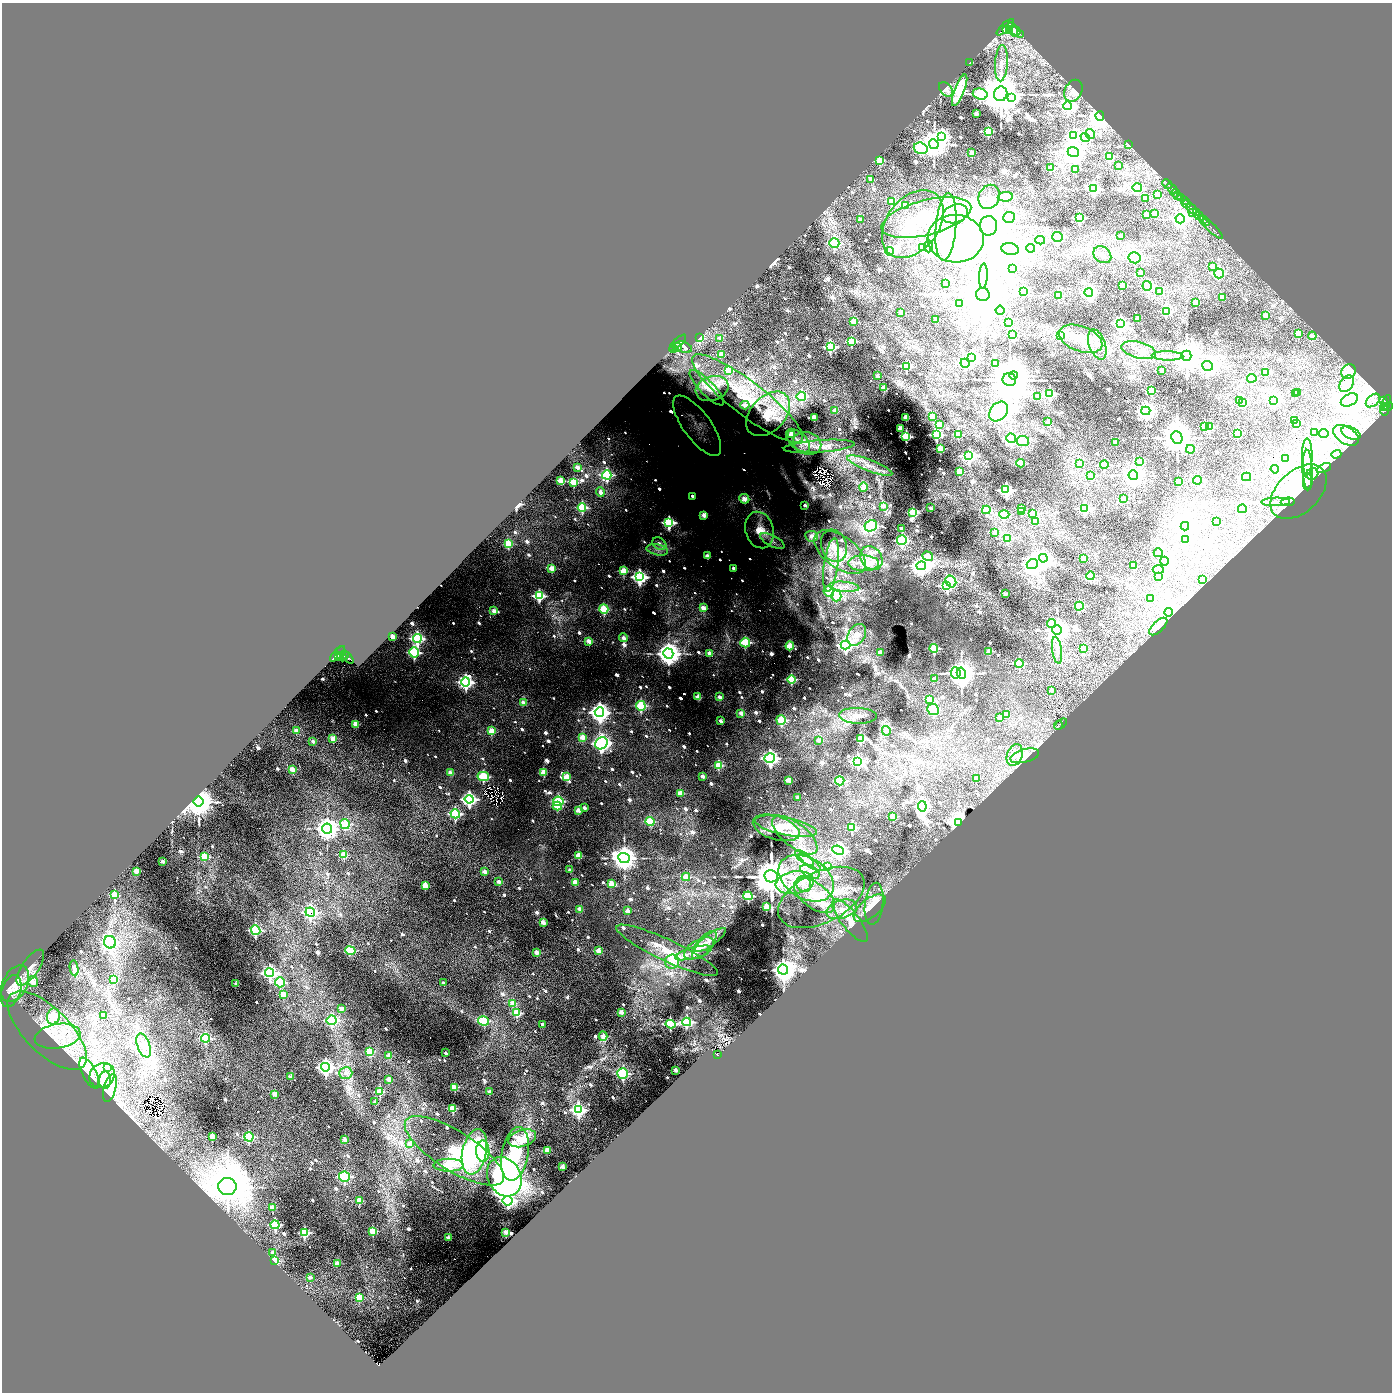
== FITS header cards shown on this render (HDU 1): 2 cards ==
NAXIS1  =                 2780
NAXIS2  =                 2780

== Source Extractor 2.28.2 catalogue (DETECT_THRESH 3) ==
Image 2780 x 2780 px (HDU 1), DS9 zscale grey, zoomed out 1/2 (1 PNG px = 2 x 2 image px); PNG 1394 x 1394 px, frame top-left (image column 1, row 2779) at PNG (2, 3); each listed source drawn as its Kron ellipse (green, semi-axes under 4 px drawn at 4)
Background 1.73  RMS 0.12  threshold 0.356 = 3 sigma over >= 5 px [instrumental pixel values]
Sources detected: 1432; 81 cannot appear on this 1/2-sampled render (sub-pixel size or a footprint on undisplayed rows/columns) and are neither listed nor drawn; of the other 1351, the 500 brightest by FLUX_AUTO listed and drawn (851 fainter detections omitted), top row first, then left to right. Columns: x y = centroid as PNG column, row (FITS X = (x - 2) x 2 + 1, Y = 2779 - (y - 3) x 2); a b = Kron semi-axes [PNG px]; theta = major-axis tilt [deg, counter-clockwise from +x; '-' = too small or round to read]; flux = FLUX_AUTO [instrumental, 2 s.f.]
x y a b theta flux
1005 27 11 3 43 7200
1006 29 4 4 - 3500
1013 29 8 4 -67 6600
1010 30 4 3 - 3000
1016 31 5 2 - 3100
1020 34 2 1 - 210
970 63 2 2 - 310
1001 63 18 6 86 270
946 89 8 5 -48 200
960 90 17 5 69 3700
1073 91 11 8 63 150
980 94 7 5 -16 3500
1001 94 7 6 - 100000
1011 98 4 3 - 6800
1068 106 4 4 - 12000
976 114 3 2 - 240
1100 116 5 4 - 27000
988 131 4 4 - 1100
1090 134 5 4 - 980
1074 136 4 4 - 8400
942 137 4 3 - 7300
1085 137 5 4 - 1600
934 144 5 4 - 39000
1129 145 3 2 - 140
921 148 7 5 -18 3200
1073 152 5 5 - 33000
972 153 3 3 - 270
1110 157 4 3 - 660
880 161 3 3 - 1100
1119 165 2 2 - 160
1051 168 3 3 - 420
1076 170 4 3 - 230
871 179 3 3 - 280
1167 184 5 2 - 3100
1137 187 5 4 - 860
1094 189 3 3 - 6400
1172 189 6 2 -40 3000
1175 193 4 2 - 860
1157 194 3 3 - 390
1177 196 4 2 - 880
989 197 12 10 66 210
1005 197 7 4 5 780
1181 197 3 3 - 1200
1145 198 3 3 - 340
892 201 4 3 - 510
1184 201 3 1 - 790
1186 204 4 3 - 2200
905 205 3 3 - 260
1191 209 6 2 -46 4700
1193 213 2 1 - 220
1196 213 3 2 - 960
955 214 13 9 20 3900
1155 214 3 3 - 340
1146 215 3 2 - 380
1199 216 5 2 - 3100
926 217 46 17 15 1600
1009 217 6 5 - 440
1079 218 4 3 - 3400
1180 219 4 4 - 12000
860 220 3 2 - 210
1203 220 3 2 - 830
1206 223 2 2 - 400
913 224 38 26 53 1500
989 226 10 8 89 130000
946 227 34 10 85 3400
1210 227 16 2 -43 410
1121 235 2 2 - 170
1057 237 5 5 - 1700
956 239 28 24 -3 3600
1040 240 5 4 - 720
834 243 5 5 - 1800
929 246 6 3 -89 8400
922 247 4 3 - 1100
1031 248 4 4 - 6200
1010 249 8 6 -9 170
889 251 4 3 - 4400
1102 255 10 7 -37 160
1134 258 6 5 - 1500
1213 266 4 3 - 250
1013 268 3 2 - 140
1140 273 3 2 - 200
1219 273 5 4 - 1300
983 276 12 4 87 150
946 284 3 2 - 170
1122 286 3 3 - 260
1147 286 5 4 - 1800
1023 291 4 4 - 560
1089 292 4 4 - 11000
1160 292 3 3 - 180
983 294 7 6 - 110000
1059 295 3 3 - 360
1222 297 3 3 - 230
959 303 3 3 - 490
1196 303 3 3 - 390
1000 310 5 4 - 1300
1166 311 4 4 - 1100
901 313 3 2 - 190
1266 316 3 3 - 200
935 319 2 2 - 150
1137 319 3 2 - 180
854 321 3 3 - 290
1009 323 4 3 - 250
1120 323 4 3 - 9700
1298 333 3 3 - 370
1012 335 4 4 - 590
1061 335 4 3 - 660
1312 336 4 4 - 180
700 338 3 3 - 430
720 338 4 3 - 170
1081 339 23 12 -21 670
852 341 3 3 - 1100
678 343 11 3 43 5300
1097 344 16 8 -70 310
683 347 9 5 -20 7900
830 347 4 3 - 3600
674 348 2 2 - 360
677 348 5 2 - 2400
1139 350 18 8 -15 320
722 355 3 3 - 450
1167 356 16 4 -2 170
1186 356 5 5 - 60000
972 358 4 3 - 9000
965 363 5 4 - 3200
995 364 3 3 - 390
906 366 3 3 - 1800
1208 366 5 5 - 13000
729 370 4 3 - 770
1162 371 3 2 - 150
1266 372 4 3 - 750
1349 372 7 6 - 370
1013 375 4 3 - 28000
878 376 3 3 - 200
1252 378 4 4 - 760
1009 380 7 6 - 110000
1346 384 9 6 56 500
707 388 23 7 -46 200
884 388 3 3 - 350
712 389 17 12 18 310
1151 391 4 4 - 740
1298 392 2 2 - 140
1049 393 4 4 - 2400
1295 393 3 3 - 330
801 396 5 4 - 1000
1038 397 4 3 - 230
747 398 69 16 -38 1500
1349 400 9 6 27 30000
1384 400 4 2 - 520
1240 401 3 3 - 320
1274 401 4 4 - 5700
1373 401 8 5 42 150
1242 402 4 3 - 420
1386 403 8 2 66 790
745 405 5 3 - 240
1388 406 4 3 - 1100
1386 407 4 2 - 1500
835 411 3 3 - 190
999 411 11 8 49 31000
1146 411 4 4 - 16000
1384 411 5 3 - 350
768 414 26 17 46 690
814 417 3 3 - 340
932 417 3 3 - 280
906 418 2 2 - 660
1294 421 3 2 - 720
1048 422 3 3 - 210
1296 424 3 3 - 390
940 425 4 4 - 400
697 426 36 14 -54 750
1205 426 3 3 - 670
1210 426 4 3 - 510
900 428 3 3 - 360
1237 433 3 3 - 1500
1315 433 3 2 - 150
1351 433 10 6 -25 160
791 434 3 3 - 460
958 434 4 4 - 650
1324 434 4 4 - 1500
936 435 3 3 - 5100
1346 435 14 8 -33 240
906 436 4 4 - 2000
1177 437 6 5 - 71000
1011 438 5 4 - 4300
798 441 15 8 -44 170
1023 441 6 5 - 490
1115 442 3 3 - 240
807 443 14 11 -14 230
819 446 35 6 4 250
940 449 3 3 - 800
1190 449 4 3 - 1000
1336 454 5 4 - 200
969 456 3 3 - 8200
1307 456 18 5 -90 170
1286 459 4 4 - 9500
1140 461 3 3 - 210
1020 463 4 3 - 640
1079 463 4 3 - 310
1104 465 4 4 - 1700
870 466 24 6 -21 330
577 467 3 3 - 260
1324 468 8 4 22 250
1275 469 4 4 - 2000
1308 469 20 5 -88 230
959 471 3 3 - 570
1312 474 6 5 - 600
607 475 4 4 - 3000
1133 475 5 4 - 22000
1090 476 4 4 - 240
1247 477 4 4 - 1600
1198 480 4 4 - 1300
561 481 3 3 - 590
1179 481 3 3 - 330
574 482 3 3 - 830
1308 482 8 4 -90 300
863 487 5 3 - 350
1006 490 4 3 - 7200
600 492 5 4 - 150
1298 492 33 21 43 800
692 496 3 3 - 160
1123 498 3 3 - 240
744 499 5 4 - 340
1276 502 14 3 1 140
1288 502 7 4 8 260
805 505 3 2 - 170
883 506 3 3 - 160
582 507 4 4 - 1500
931 508 2 2 - 200
1021 509 3 3 - 260
1084 509 4 3 - 3300
1242 509 4 4 - 1400
986 510 4 3 - 870
1022 511 3 3 - 250
913 512 4 4 - 1300
1004 514 5 4 - 1400
1033 514 4 3 - 660
704 515 3 3 - 380
1036 521 3 3 - 320
669 522 4 3 - 4900
1216 522 3 3 - 160
871 526 6 5 - 1900
1185 526 4 4 - 20000
902 529 3 2 - 140
759 530 18 14 -73 860
995 532 3 3 - 210
811 536 6 5 - 190
1007 538 3 3 - 570
902 540 5 5 - 2100
1185 540 3 3 - 260
772 541 13 5 -27 150
508 544 4 4 - 540
659 544 8 5 -36 170
834 546 16 12 -72 270
657 550 11 5 -11 150
840 552 30 15 -37 750
1158 553 4 3 - 210
707 556 3 3 - 300
928 556 5 4 - 670
871 558 13 10 -54 250
1043 558 4 4 - 18000
1084 559 3 3 - 160
1165 561 4 4 - 16000
864 563 15 8 -1 600
1032 564 6 5 - 22000
831 565 27 7 82 410
921 566 5 4 - 20000
1133 566 3 3 - 500
551 568 3 3 - 310
734 568 3 3 - 220
1158 569 5 4 - 930
623 571 4 3 - 490
1090 576 4 4 - 860
639 577 4 4 - 9900
1159 577 3 3 - 290
1203 579 3 2 - 190
951 581 6 5 - 1200
947 585 4 3 - 5400
844 587 15 5 -5 220
829 591 6 5 - 680
1005 594 3 2 - 180
539 596 4 4 - 3000
836 596 5 5 - 1100
1151 598 3 3 - 330
1079 606 4 4 - 840
703 608 3 3 - 270
604 609 5 4 - 870
494 611 3 3 - 230
1169 612 4 4 - 29000
1051 624 4 3 - 470
1158 626 11 5 43 240
1057 630 5 5 - 34000
857 635 11 8 59 400
393 636 3 3 - 270
417 638 4 4 - 4100
623 638 4 4 - 170
589 641 3 3 - 230
745 643 5 5 - 1000
846 645 5 4 - 9200
790 646 4 3 - 550
934 648 4 4 - 850
1083 649 4 4 - 720
1057 650 13 5 -82 140
341 651 4 3 - 2300
989 651 3 3 - 230
414 652 5 5 - 2300
880 652 3 3 - 210
668 653 5 5 - 32000
709 653 4 3 - 200
337 654 10 3 46 3900
338 656 4 3 - 1600
342 656 5 4 - 2700
344 656 4 2 - 2000
347 657 7 4 -48 3200
1019 663 4 4 - 990
956 673 6 5 - 2200
961 673 5 4 - 33000
791 679 4 4 - 790
935 679 3 3 - 160
466 682 4 4 - 7800
1051 690 4 2 - 170
698 697 3 3 - 320
720 697 3 3 - 140
929 699 4 3 - 360
523 702 4 3 - 170
641 706 5 5 - 1200
933 709 6 5 - 960
599 712 5 4 - 19000
741 713 4 3 - 180
1007 715 4 3 - 180
858 716 19 8 -1 240
1000 718 3 3 - 270
781 720 5 5 - 810
721 721 3 2 - 140
355 724 3 3 - 360
1061 724 7 3 37 830
1058 725 4 2 - 690
296 731 3 3 - 220
491 731 3 3 - 390
886 731 5 4 - 160
582 737 4 3 - 290
333 738 3 3 - 310
860 739 4 4 - 970
818 740 3 3 - 140
313 741 3 2 - 150
601 743 6 5 - 8300
1015 755 11 7 71 180
1025 756 15 6 15 320
770 758 5 5 - 7100
858 761 4 4 - 6400
718 765 4 4 - 620
293 769 3 3 - 300
544 772 3 3 - 450
450 773 3 3 - 280
483 776 6 4 -13 930
702 776 3 3 - 160
567 777 3 3 - 450
976 778 3 3 - 210
789 780 3 3 - 280
840 781 4 4 - 1300
680 793 3 3 - 340
798 797 3 3 - 150
469 799 4 4 - 7000
558 801 5 4 - 1100
198 802 5 5 - 54000
557 806 4 4 - 570
922 806 5 4 - 6600
584 808 3 2 - 180
578 810 3 3 - 240
455 814 5 4 - 2500
893 816 3 3 - 370
650 822 4 4 - 710
958 823 4 3 - 22000
345 824 5 4 - 780
786 826 32 8 -12 520
852 827 4 4 - 950
776 828 24 12 -17 450
327 829 5 5 - 22000
795 835 27 12 -38 520
838 850 6 4 -22 8100
344 855 3 3 - 470
579 855 3 3 - 430
204 857 3 3 - 1000
624 858 6 5 - 35000
804 858 11 4 -38 140
163 861 3 3 - 200
810 862 13 4 -37 140
827 866 4 4 - 230
570 870 3 3 - 140
136 871 3 3 - 300
485 872 3 3 - 170
810 872 10 6 -29 180
771 876 6 6 - 120000
686 877 4 4 - 350
806 878 30 20 -31 1300
499 882 3 3 - 160
575 882 3 3 - 410
611 883 3 3 - 300
795 883 19 11 9 490
804 884 8 7 - 140
425 886 3 3 - 440
114 895 4 3 - 630
748 896 4 4 - 1200
815 896 24 12 -37 660
821 897 46 25 26 1400
874 904 21 9 83 330
766 907 3 3 - 500
870 908 19 9 38 380
580 909 3 3 - 240
842 909 15 9 17 370
628 910 3 3 - 230
310 912 5 4 - 4700
850 920 26 9 -52 390
543 923 3 3 - 290
256 930 5 4 - 2700
710 940 19 6 36 190
110 942 6 6 - 4900
704 945 17 7 51 220
699 948 16 8 30 240
350 950 5 4 - 1100
667 950 56 11 -25 670
599 951 3 3 - 330
537 952 3 3 - 240
693 953 19 5 15 190
672 962 7 7 - 520
30 967 21 8 56 290
74 968 8 3 -81 210
783 970 5 5 - 27000
270 973 4 4 - 8900
114 979 4 3 - 460
33 981 5 5 - 300
280 982 5 5 - 1200
443 983 3 2 - 170
15 984 19 12 62 370
236 984 3 2 - 150
11 991 16 9 71 210
283 994 3 3 - 450
513 1003 3 3 - 380
341 1009 4 3 - 170
622 1012 2 2 - 310
517 1013 4 4 - 820
104 1015 3 2 - 140
53 1016 8 6 74 730
332 1020 5 5 - 2200
484 1021 5 4 - 930
687 1022 4 4 - 2400
543 1024 3 2 - 170
670 1024 5 4 - 1900
47 1031 51 22 -45 1300
58 1036 23 12 9 580
603 1036 5 3 - 250
205 1038 4 4 - 1500
144 1046 12 6 -69 210
370 1051 3 3 - 720
446 1053 3 2 - 140
717 1055 4 2 - 190
389 1056 3 3 - 260
108 1067 3 3 - 200
325 1067 4 4 - 9800
676 1070 3 2 - 210
89 1073 17 7 -63 160
346 1073 6 6 - 190
623 1074 5 5 - 1800
102 1075 13 11 40 380
291 1077 3 2 - 230
105 1080 8 6 86 180
389 1080 3 3 - 290
455 1087 3 3 - 460
110 1088 14 6 75 200
380 1092 4 3 - 680
490 1092 3 3 - 180
275 1094 3 3 - 200
375 1102 3 2 - 210
453 1108 4 3 - 640
578 1110 4 4 - 7900
212 1136 3 3 - 430
249 1137 5 4 - 1200
522 1138 14 8 18 440
345 1140 3 3 - 200
410 1143 4 3 - 240
547 1150 3 3 - 350
454 1151 57 20 -32 1700
483 1151 10 6 -88 3100
474 1152 23 12 78 3100
515 1154 27 13 79 1600
448 1165 15 6 0 1800
563 1167 3 3 - 270
344 1177 5 5 - 1900
504 1177 20 16 -63 9200
227 1186 9 8 - 91000
359 1201 3 3 - 470
508 1201 5 5 - 6000
273 1207 3 3 - 320
275 1225 4 4 - 1400
373 1231 3 3 - 790
506 1232 3 3 - 300
304 1233 4 4 - 1700
448 1238 2 2 - 360
273 1252 3 2 - 150
275 1261 4 3 - 1100
337 1263 3 3 - 370
310 1277 3 2 - 170
359 1297 4 3 - 590
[851 fainter detections neither listed nor drawn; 81 sub-pixel or undisplayed-footprint detections neither listed nor drawn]